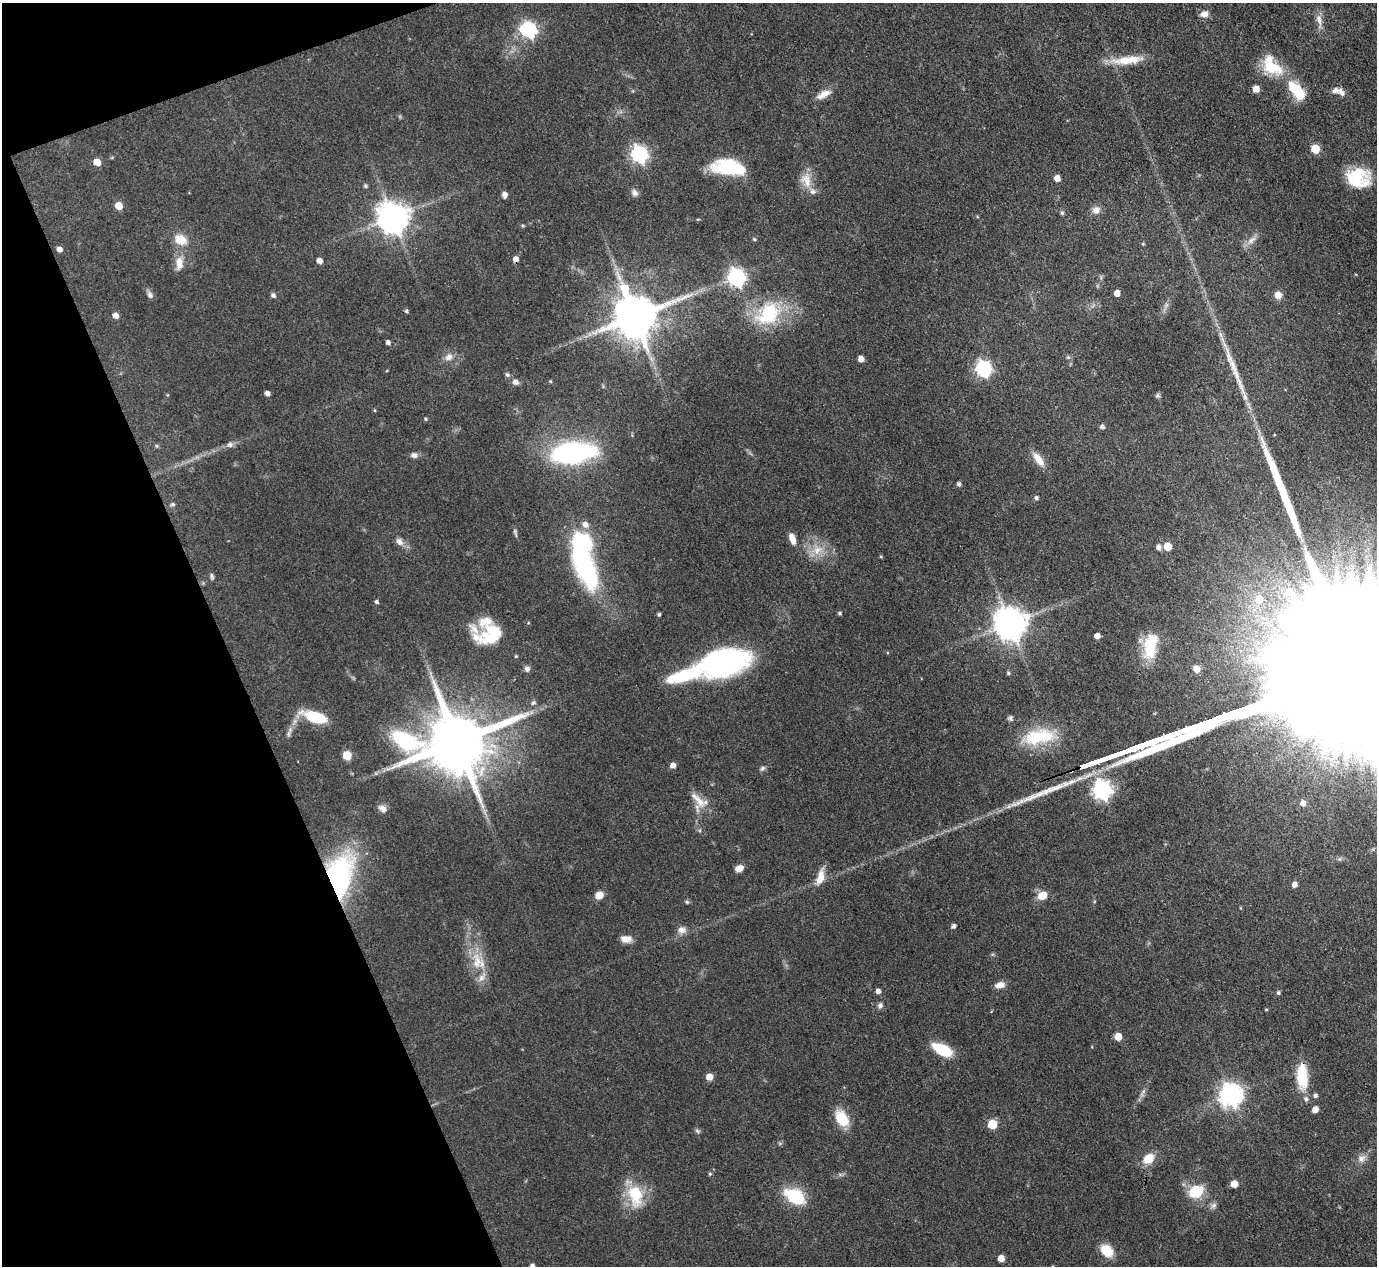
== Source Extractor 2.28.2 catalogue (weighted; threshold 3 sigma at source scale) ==
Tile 5 of 4 x 4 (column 1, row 2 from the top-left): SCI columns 1-1375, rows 2811-4074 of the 5500 x 5490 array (HDU 1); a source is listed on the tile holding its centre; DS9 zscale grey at full resolution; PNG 1379 x 1268 px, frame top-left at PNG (2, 3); no overlay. Shown black and unused: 18% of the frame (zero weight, under 3 of 4 exposures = <1% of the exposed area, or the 3 px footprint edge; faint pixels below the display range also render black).
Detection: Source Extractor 2.28.2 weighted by HDU 2 'WHT'; one run over the whole footprint, this tile lists its part. Background 0.042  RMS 0.0051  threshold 0.0229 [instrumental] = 3 sigma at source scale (4.5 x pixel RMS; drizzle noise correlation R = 1.50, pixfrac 1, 0.05/0.05 arcsec/px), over >= 5 px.
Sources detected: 155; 1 inside a brighter object's white glare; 1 cosmic-ray / hot-pixel residue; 4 long thin detections or spike segments (spike, bleed or trail) — not listed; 9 inside a brighter listed object's ellipse — not listed separately; the other 140 listed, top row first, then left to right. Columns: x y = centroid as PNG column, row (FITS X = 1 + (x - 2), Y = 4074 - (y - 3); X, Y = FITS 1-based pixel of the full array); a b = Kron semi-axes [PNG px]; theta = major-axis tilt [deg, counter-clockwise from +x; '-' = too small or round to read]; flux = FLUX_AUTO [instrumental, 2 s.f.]
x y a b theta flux
1204 14 11 8 9 3.1
1319 20 24 7 -81 4.2
529 30 7 6 - 130
1125 60 39 11 5 13
1271 67 33 17 -24 17
1256 89 5 5 - 5
1335 90 10 7 14 2.4
1298 91 21 12 -52 16
824 94 20 8 28 4.9
1315 149 6 5 - 19
639 154 7 6 - 150
97 162 5 5 - 10
730 167 34 17 -6 30
1057 178 5 4 - 4.5
1358 178 29 23 -7 21
806 180 23 14 -79 7.9
365 186 5 5 - 0.88
635 193 10 8 -48 2.2
505 195 5 5 - 2.9
119 206 5 5 - 11
1096 210 10 9 - 3.2
1062 213 6 5 - 0.91
393 217 10 9 - 900
523 226 6 3 -19 0.62
181 239 15 11 -30 8.4
754 239 5 4 - 0.59
1251 240 15 8 38 3.6
1143 244 4 4 - 0.55
59 249 5 4 - 3.1
319 261 5 4 - 3.9
179 263 19 10 89 5.9
736 277 7 7 - 190
1117 293 5 4 - 4.5
150 295 10 7 -68 1.7
273 295 5 5 - 1.7
1278 295 7 7 - 4.6
406 311 5 4 - 0.92
768 314 37 27 40 34
115 315 5 5 - 3.9
635 317 13 12 - 2500
388 342 4 4 - 1.7
449 357 13 9 43 3.6
1068 357 5 5 - 0.9
861 359 5 4 - 4
983 369 7 6 - 120
507 375 6 6 - 1.2
550 381 5 3 - 0.48
515 382 8 6 -15 2.2
267 393 5 4 - 2.4
1157 396 7 6 - 0.98
425 419 5 4 - 0.66
1102 426 6 5 - 1.2
230 445 8 7 - 2
157 446 5 4 - 0.73
572 453 26 13 7 140
414 455 9 7 -6 2
1038 459 21 9 -53 6
959 484 5 4 - 1.3
1036 498 5 4 - 1.2
173 504 5 5 - 1
585 524 8 7 - 3.1
515 533 13 4 -73 1.1
792 538 12 6 -72 4.9
399 541 11 8 -47 2.9
581 543 9 7 -52 180
1167 546 5 5 - 11
1159 547 7 5 -82 2
817 550 15 11 32 7.5
881 557 5 3 - 0.51
585 569 34 16 -65 82
212 577 9 4 -85 1
1259 599 8 8 - 8.7
376 602 5 4 - 1.1
839 613 4 4 - 0.92
659 614 4 3 - 0.86
1010 623 10 9 - 1100
491 635 29 23 9 23
1097 636 5 4 - 3.3
1150 646 34 16 79 18
516 656 4 4 - 0.52
724 662 51 27 14 92
527 669 7 7 - 1.7
1196 669 6 5 - 5.2
1008 673 5 4 - 0.92
533 702 8 5 61 1.1
315 717 27 11 -18 19
1010 718 7 6 - 1.2
289 732 18 5 70 2.7
1039 737 48 20 11 26
457 742 21 16 6 5000
347 755 5 5 - 19
1108 758 19 3 20 2500
673 765 5 5 - 3.1
1086 765 11 3 21 1500
762 768 8 5 45 1.2
1102 790 8 7 - 230
699 801 27 16 -53 8.6
1303 803 6 5 - 3
382 808 11 8 -31 2.6
484 811 7 4 -71 1.4
1339 859 6 5 - 0.96
739 868 9 7 23 3.1
339 877 44 24 78 95
820 877 21 9 75 6.3
1294 884 5 5 - 2.8
599 895 9 8 - 4.5
1042 895 12 9 31 6.2
1094 901 5 3 - 0.51
687 902 5 5 - 0.8
953 926 5 4 - 1.6
681 930 12 9 -10 3.2
626 939 13 8 -7 4
477 962 30 15 -86 14
1000 985 11 6 14 4.1
878 991 5 5 - 2.1
1278 993 5 5 - 1
880 1005 7 6 - 1.5
1266 1009 5 3 - 0.46
1118 1037 5 5 - 7.9
943 1050 22 10 -28 17
1302 1076 32 13 -87 16
709 1077 5 5 - 6.2
1142 1093 15 4 57 2.1
1231 1095 8 8 - 390
1315 1096 5 5 - 1.4
1315 1109 5 5 - 4.8
842 1118 20 13 -58 12
992 1124 6 5 - 19
697 1131 7 5 -22 1
1362 1158 12 10 35 3.2
1148 1159 14 10 39 8.2
710 1174 5 4 - 0.68
1234 1184 5 5 - 7.5
1196 1191 20 16 25 13
635 1196 33 20 -77 19
795 1196 28 17 -31 19
1214 1205 10 7 44 1.8
1107 1251 13 10 -45 12
1001 1258 5 5 - 4.9
532 1266 5 4 - 1.8
Overlapping masked pixels (flux is a lower limit): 4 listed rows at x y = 635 317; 1086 765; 339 877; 1302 1076
Isophote crosses this tile's border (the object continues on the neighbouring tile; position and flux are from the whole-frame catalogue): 1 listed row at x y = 532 1266